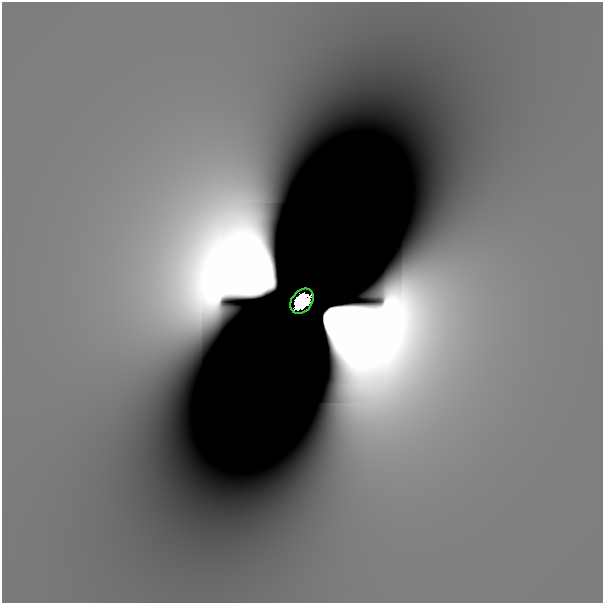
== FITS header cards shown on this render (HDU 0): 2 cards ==
NAXIS1  =                  601
NAXIS2  =                  601

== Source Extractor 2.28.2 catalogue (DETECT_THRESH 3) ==
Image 601 x 601 px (HDU 0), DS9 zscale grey, 1 PNG px = 1 image px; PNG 605 x 605 px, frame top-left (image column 1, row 601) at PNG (2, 2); each listed source drawn as its Kron ellipse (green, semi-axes under 4 px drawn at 4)
Background 1.47e-11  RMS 2.1e-11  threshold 6.30e-11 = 3 sigma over >= 5 px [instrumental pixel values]
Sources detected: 3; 2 with non-positive FLUX_AUTO (blend fragments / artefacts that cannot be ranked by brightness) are neither listed nor drawn; the other 1 listed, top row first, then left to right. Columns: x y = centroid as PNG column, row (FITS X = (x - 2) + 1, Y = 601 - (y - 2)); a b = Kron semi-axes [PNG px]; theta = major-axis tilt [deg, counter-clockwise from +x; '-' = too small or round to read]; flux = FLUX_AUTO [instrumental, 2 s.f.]
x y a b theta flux
302 301 14 10 50 6.8
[2 non-positive-flux detections neither listed nor drawn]